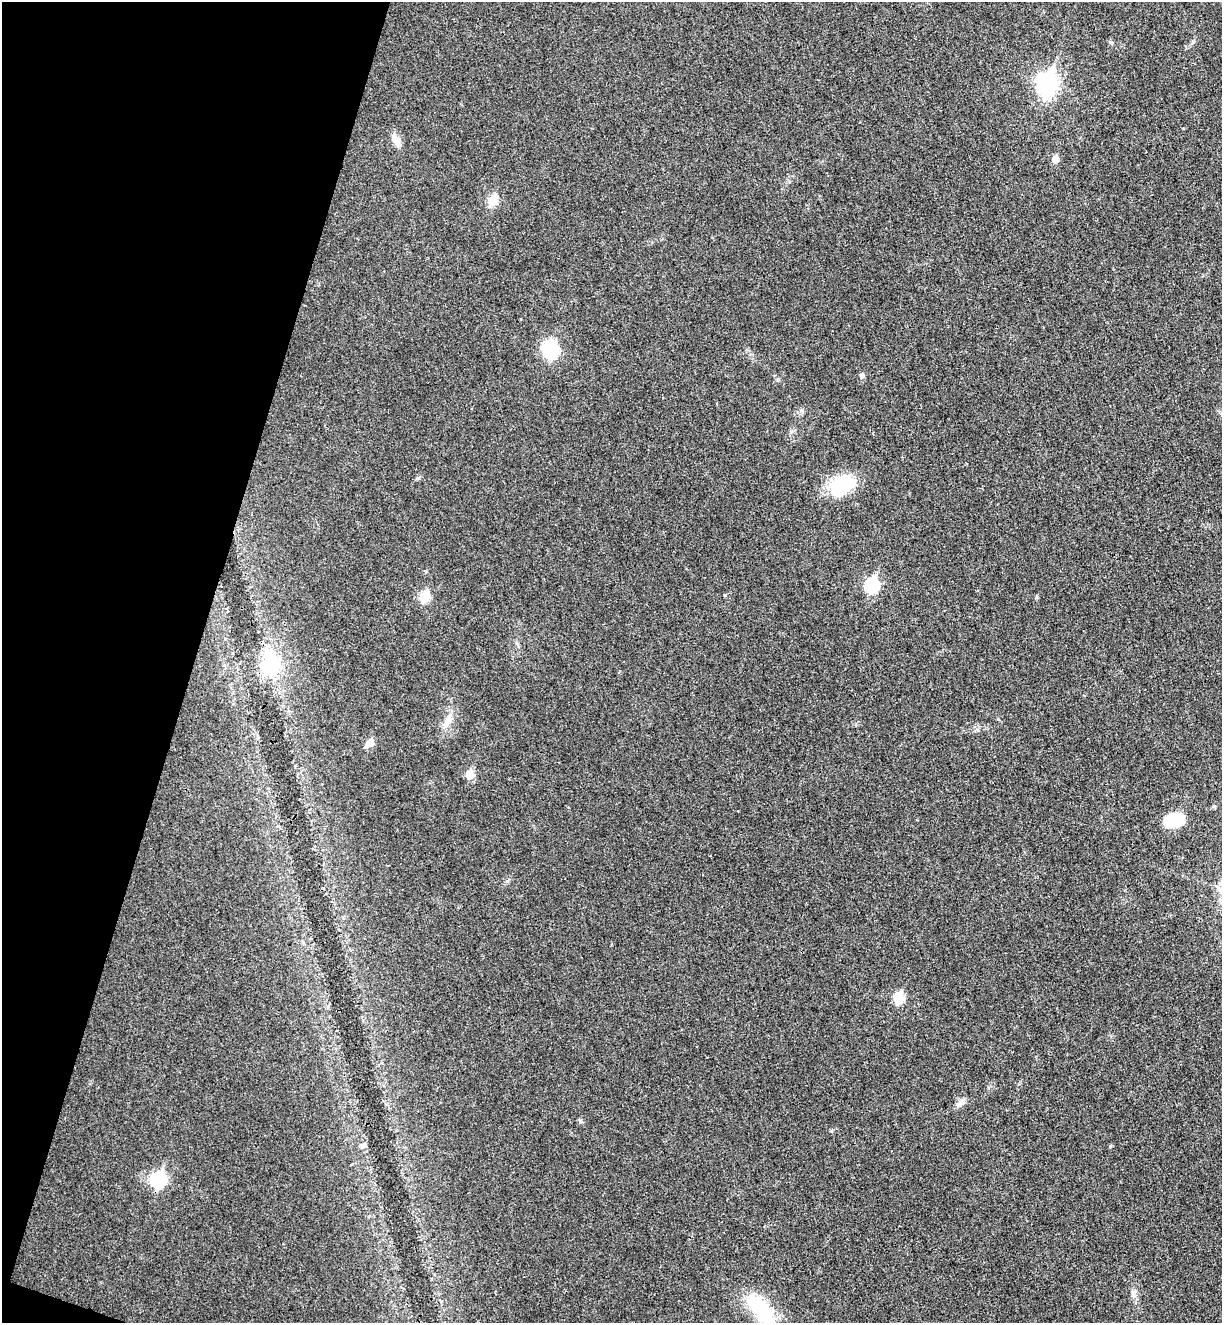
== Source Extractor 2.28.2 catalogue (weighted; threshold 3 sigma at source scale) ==
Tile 9 of 4 x 4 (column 1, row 3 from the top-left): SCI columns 186-1405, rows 1347-2667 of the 5380 x 5331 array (HDU 1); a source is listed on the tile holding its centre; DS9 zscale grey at full resolution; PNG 1224 x 1325 px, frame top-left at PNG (2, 2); no overlay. Shown black and unused: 16% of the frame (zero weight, under 3 of 4 exposures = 6% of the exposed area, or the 3 px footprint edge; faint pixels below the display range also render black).
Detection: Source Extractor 2.28.2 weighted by HDU 2 'WHT'; one run over the whole footprint, this tile lists its part. Background 0.0355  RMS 0.0053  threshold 0.0239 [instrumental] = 3 sigma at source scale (4.5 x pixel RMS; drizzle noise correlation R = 1.50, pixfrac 1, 0.05/0.05 arcsec/px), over >= 5 px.
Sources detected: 26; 2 inside a brighter object's white glare — not listed; the other 24 listed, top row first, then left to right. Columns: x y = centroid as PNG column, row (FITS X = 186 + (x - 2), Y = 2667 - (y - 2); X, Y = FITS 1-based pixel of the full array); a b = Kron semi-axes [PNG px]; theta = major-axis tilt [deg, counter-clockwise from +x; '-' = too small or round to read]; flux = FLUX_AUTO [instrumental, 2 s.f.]
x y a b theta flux
1111 42 6 5 - 0.87
1047 84 10 8 77 250
396 140 17 8 -58 3.9
1055 159 5 5 - 7
492 201 6 6 - 17
551 352 7 6 - 46
862 375 5 5 - 1.6
842 484 28 19 9 24
426 571 4 4 - 0.59
872 585 8 7 - 55
424 597 6 5 - 24
270 664 27 19 83 31
448 720 13 9 53 4.4
370 743 7 6 - 7
469 775 6 5 - 12
1214 806 6 4 18 0.67
1174 820 20 13 16 19
898 998 6 6 - 25
959 1104 12 7 41 2.6
580 1121 6 5 - 0.86
363 1145 8 5 37 1.3
1110 1146 4 4 - 0.52
159 1180 8 7 - 75
760 1309 36 16 -53 35
Unlisted compact peaks at least as high as the median listed source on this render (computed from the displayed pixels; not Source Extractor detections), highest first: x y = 417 478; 1193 42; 1037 597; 831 1131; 802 410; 778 379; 258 737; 507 881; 998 719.